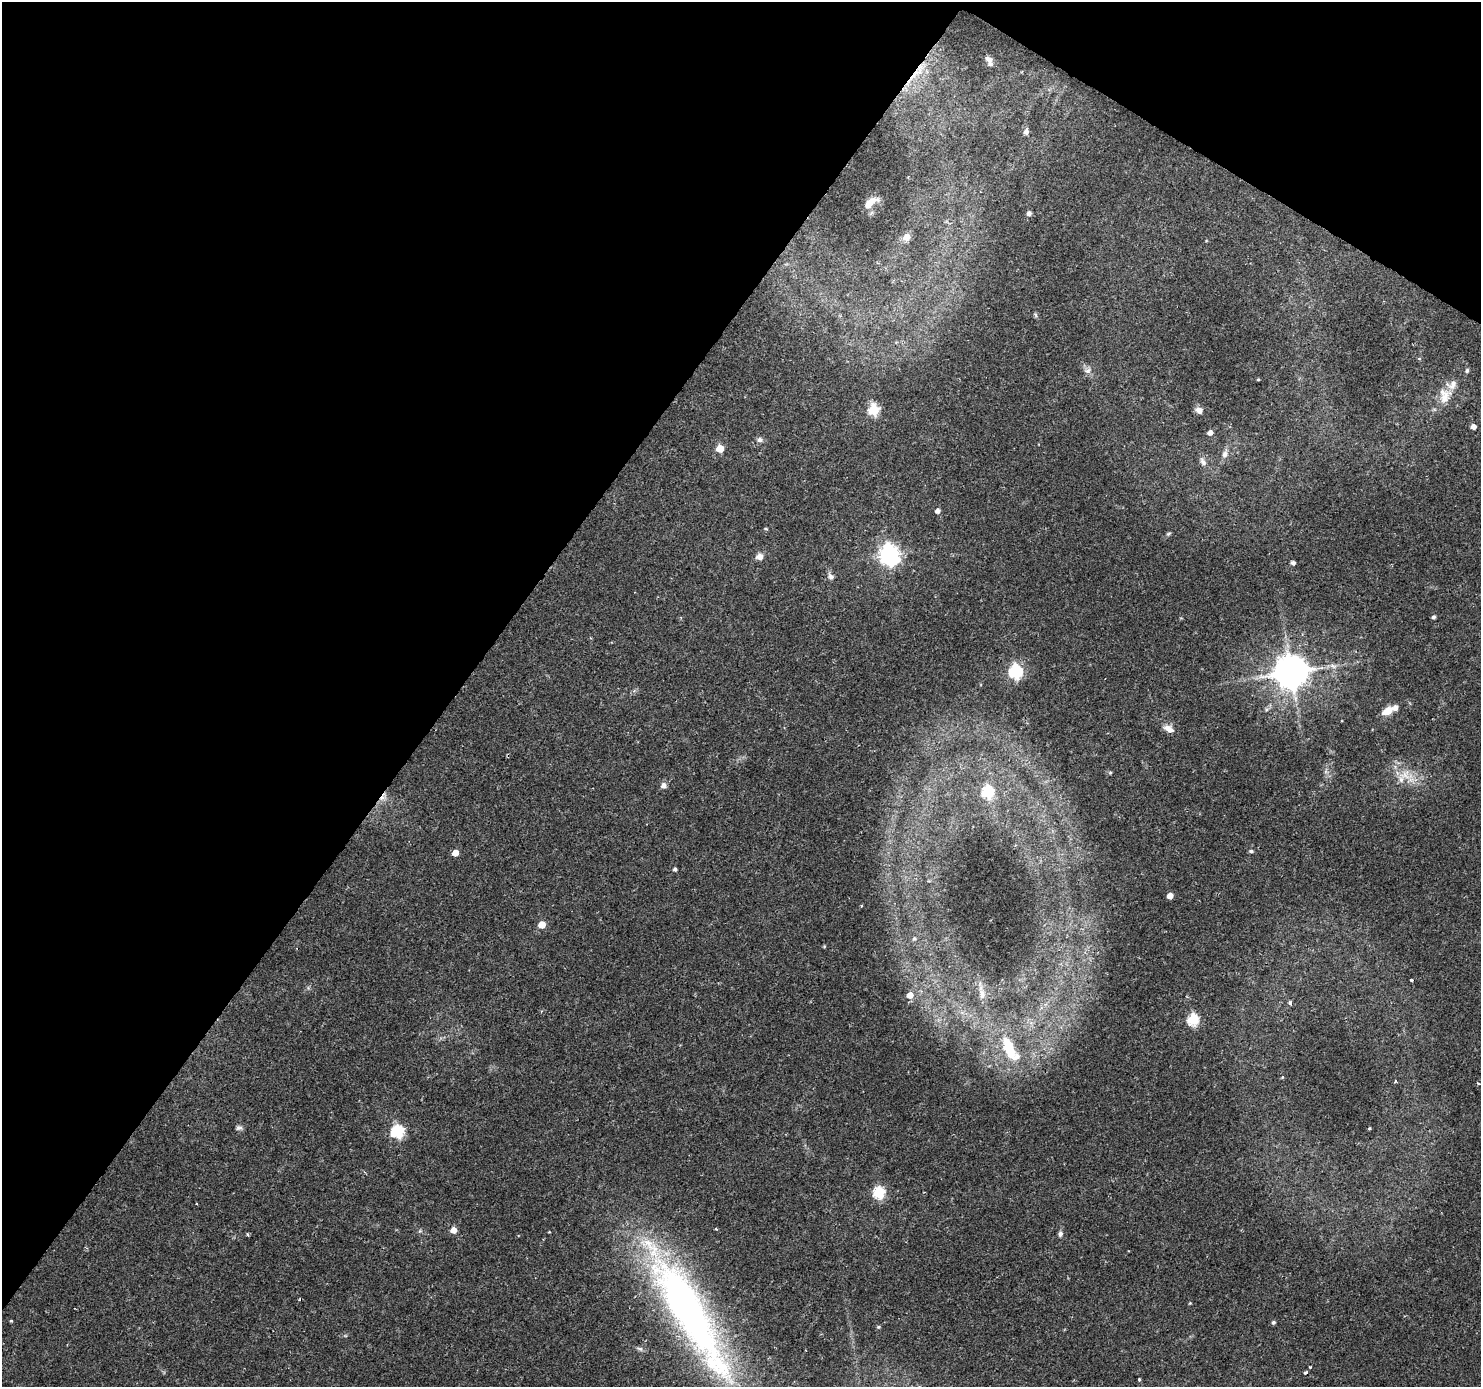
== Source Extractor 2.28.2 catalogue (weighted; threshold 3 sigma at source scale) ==
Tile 2 of 4 x 4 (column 2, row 1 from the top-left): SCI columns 1480-2958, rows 4342-5726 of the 5920 x 5979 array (HDU 1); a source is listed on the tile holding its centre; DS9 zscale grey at full resolution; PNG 1483 x 1389 px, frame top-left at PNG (2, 2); no overlay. Shown black and unused: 35% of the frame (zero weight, under 2 of 3 exposures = <1% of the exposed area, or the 3 px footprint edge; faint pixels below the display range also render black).
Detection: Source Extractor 2.28.2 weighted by HDU 2 'WHT'; one run over the whole footprint, this tile lists its part. Background 0.0376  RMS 0.0034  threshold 0.0153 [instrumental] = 3 sigma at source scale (4.5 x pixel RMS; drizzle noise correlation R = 1.50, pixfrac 1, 0.0396/0.0396 arcsec/px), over >= 5 px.
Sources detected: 77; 3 cosmic-ray / hot-pixel residue — not listed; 5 inside a brighter listed object's ellipse — not listed separately; the other 69 listed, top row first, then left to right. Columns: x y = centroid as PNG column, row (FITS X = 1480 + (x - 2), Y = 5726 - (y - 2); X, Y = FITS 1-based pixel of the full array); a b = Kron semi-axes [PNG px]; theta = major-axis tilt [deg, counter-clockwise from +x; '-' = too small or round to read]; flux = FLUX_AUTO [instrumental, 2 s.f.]
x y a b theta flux
989 59 11 7 -35 1.5
1026 132 6 5 - 1.3
870 203 17 7 37 3.7
1029 213 6 5 - 0.97
906 237 7 7 - 3.3
1419 359 5 3 - 0.37
1467 370 6 5 - 0.68
1088 371 9 7 36 1.4
1258 379 4 3 - 0.29
1444 397 26 13 60 6.2
873 410 6 6 - 26
1199 410 8 7 - 2
1473 427 4 4 - 2.3
1210 433 5 4 - 2
759 440 7 7 - 1
720 448 5 5 - 7.7
1225 454 11 8 72 1.7
1203 461 13 7 -62 1.6
937 511 5 4 - 1.3
766 529 5 3 - 0.35
1169 533 7 3 19 0.45
889 555 8 7 - 190
759 557 8 7 - 1.9
1293 563 4 4 - 1.1
831 577 8 7 - 1.3
1433 617 4 4 - 0.8
1333 666 11 5 -18 1.4
1015 672 6 6 - 56
1291 672 10 9 - 790
1387 711 13 8 30 3.8
1167 728 10 7 12 1.8
1110 773 5 4 - 0.42
1405 775 25 15 -10 7.6
663 785 8 6 77 1.6
987 792 6 6 - 36
1251 851 5 4 - 0.69
455 853 5 4 - 4.1
675 869 4 4 - 0.77
1170 896 5 4 - 3
861 906 5 3 - 0.32
542 925 5 5 - 6.7
914 939 7 6 - 0.92
824 946 4 4 - 0.34
1411 980 3 3 - 2.2
982 994 16 7 -87 2.4
910 995 6 6 - 3.7
1290 1003 5 4 - 0.91
1193 1019 6 5 - 33
1009 1048 33 14 -69 13
1395 1081 4 3 - 0.39
1478 1083 4 3 - 0.85
239 1128 9 6 -12 0.92
1369 1128 3 3 - 0.32
397 1131 6 6 - 47
879 1193 6 6 - 34
196 1204 3 2 - 0.31
716 1228 3 3 - 0.66
453 1230 5 5 - 3.4
248 1234 5 3 - 0.4
1060 1234 8 6 80 0.92
1190 1303 4 3 - 0.28
689 1312 170 34 -60 160
11 1321 4 3 - 0.31
1273 1322 5 4 - 0.61
878 1327 5 4 - 0.43
640 1349 8 5 -28 0.81
1310 1367 3 3 - 0.43
1305 1373 5 3 - 0.54
1139 1380 4 3 - 0.46